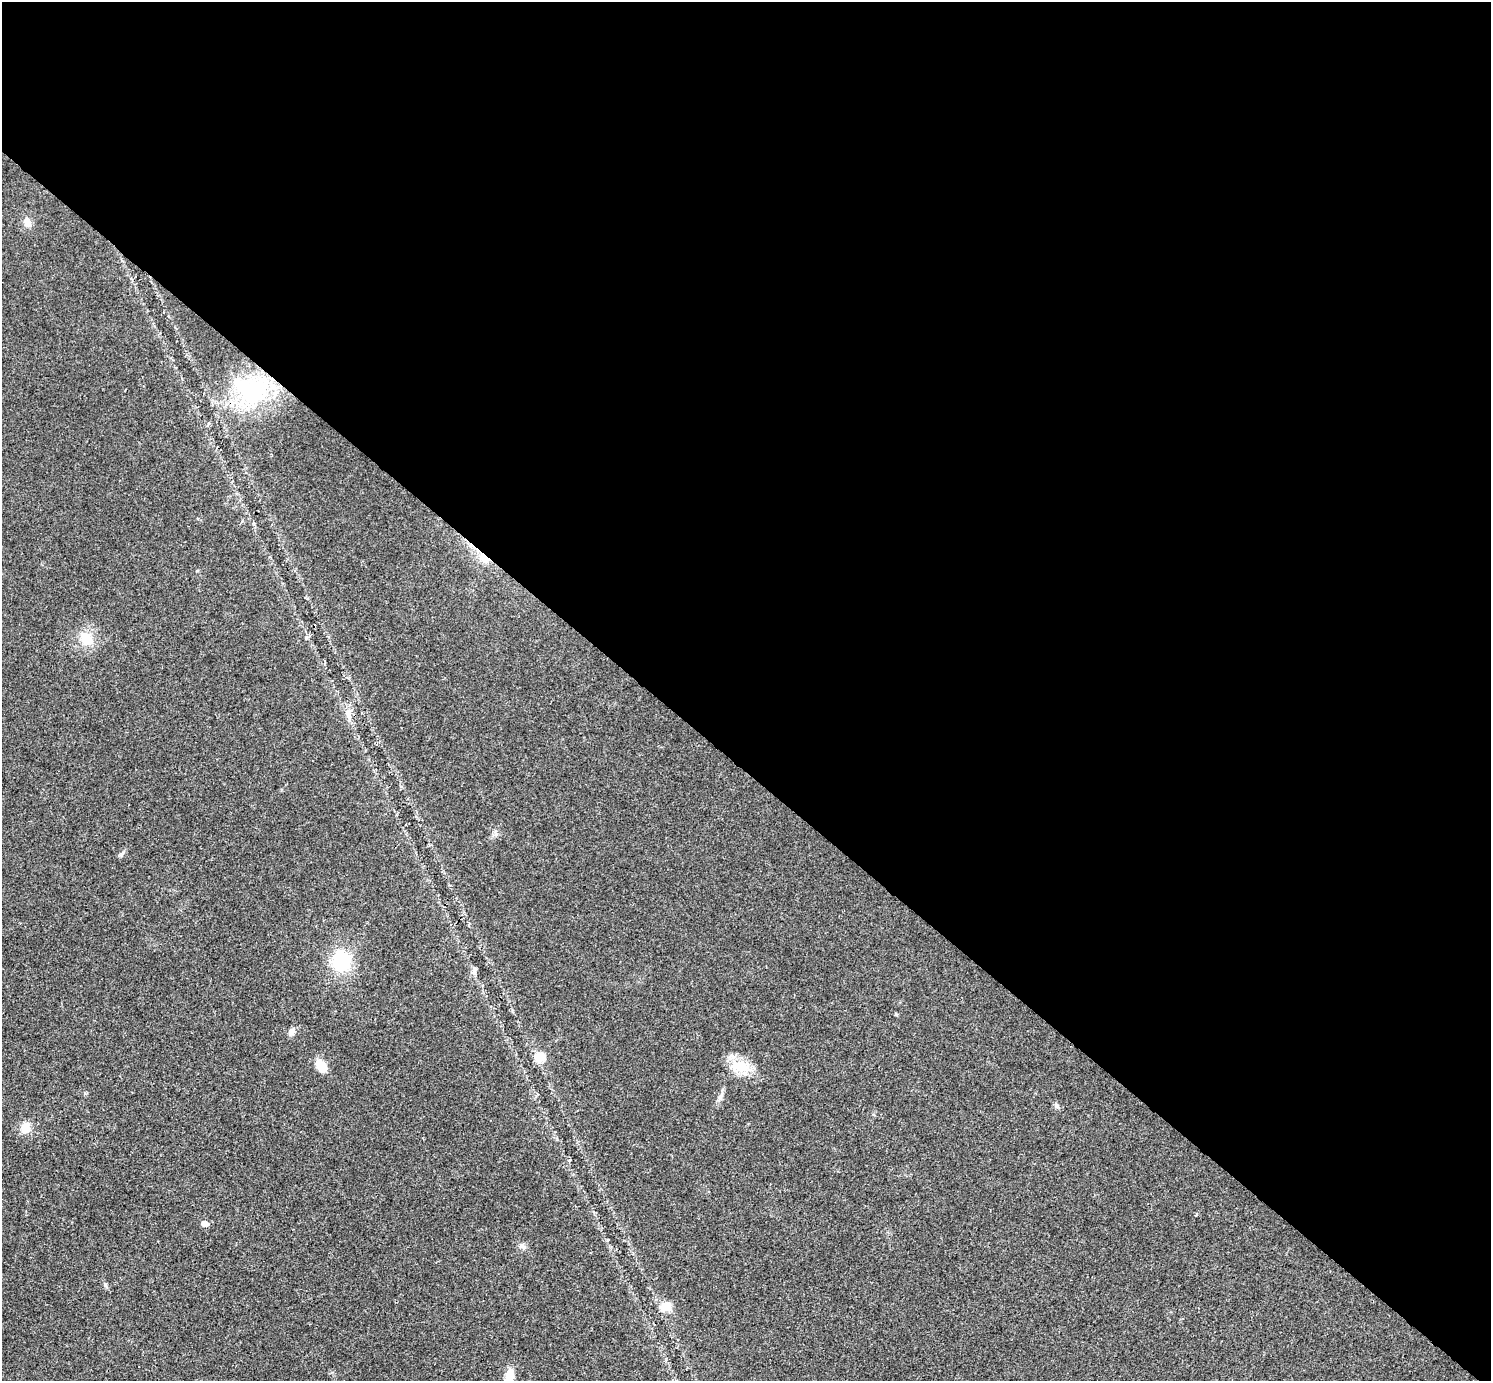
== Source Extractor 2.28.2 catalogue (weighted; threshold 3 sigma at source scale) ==
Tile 3 of 4 x 4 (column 3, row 1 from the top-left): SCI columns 2989-4477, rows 4441-5819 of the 5975 x 5977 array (HDU 1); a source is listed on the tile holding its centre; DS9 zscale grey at full resolution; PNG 1493 x 1383 px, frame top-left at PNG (2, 2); no overlay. Shown black and unused: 56% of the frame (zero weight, under 3 of 4 exposures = <1% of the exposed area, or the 3 px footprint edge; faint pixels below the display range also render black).
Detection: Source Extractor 2.28.2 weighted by HDU 2 'WHT'; one run over the whole footprint, this tile lists its part. Background 0.021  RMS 0.0056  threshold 0.025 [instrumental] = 3 sigma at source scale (4.5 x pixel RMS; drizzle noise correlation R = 1.50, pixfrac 1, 0.05/0.05 arcsec/px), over >= 5 px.
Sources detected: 18; all 18 listed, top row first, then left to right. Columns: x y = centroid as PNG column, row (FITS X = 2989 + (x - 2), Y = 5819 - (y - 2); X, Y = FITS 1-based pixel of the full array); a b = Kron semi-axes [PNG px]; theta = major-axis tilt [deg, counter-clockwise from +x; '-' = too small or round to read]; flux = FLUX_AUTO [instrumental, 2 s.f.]
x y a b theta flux
27 222 11 9 -70 3.8
252 391 44 33 -7 57
484 558 19 9 -43 6.7
86 639 18 13 -42 12
349 714 18 8 -85 4.7
341 961 22 20 89 28
291 1032 8 8 - 2.6
540 1057 12 11 - 7.2
321 1066 15 10 -52 8
739 1067 26 16 5 13
720 1096 13 4 57 2
1056 1105 8 6 -51 1.5
26 1127 14 11 66 5.9
204 1223 6 5 - 3.3
523 1246 9 5 -24 1.6
105 1285 6 4 -89 0.9
666 1306 6 6 - 16
508 1379 26 10 78 9.7
Overlapping masked pixels (flux is a lower limit): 1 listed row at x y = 484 558
Isophote crosses this tile's border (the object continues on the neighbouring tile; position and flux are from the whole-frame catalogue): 1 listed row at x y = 508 1379
Unlisted compact peaks at least as high as the median listed source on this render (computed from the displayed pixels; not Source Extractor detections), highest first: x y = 121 854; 896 1014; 496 834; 197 571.